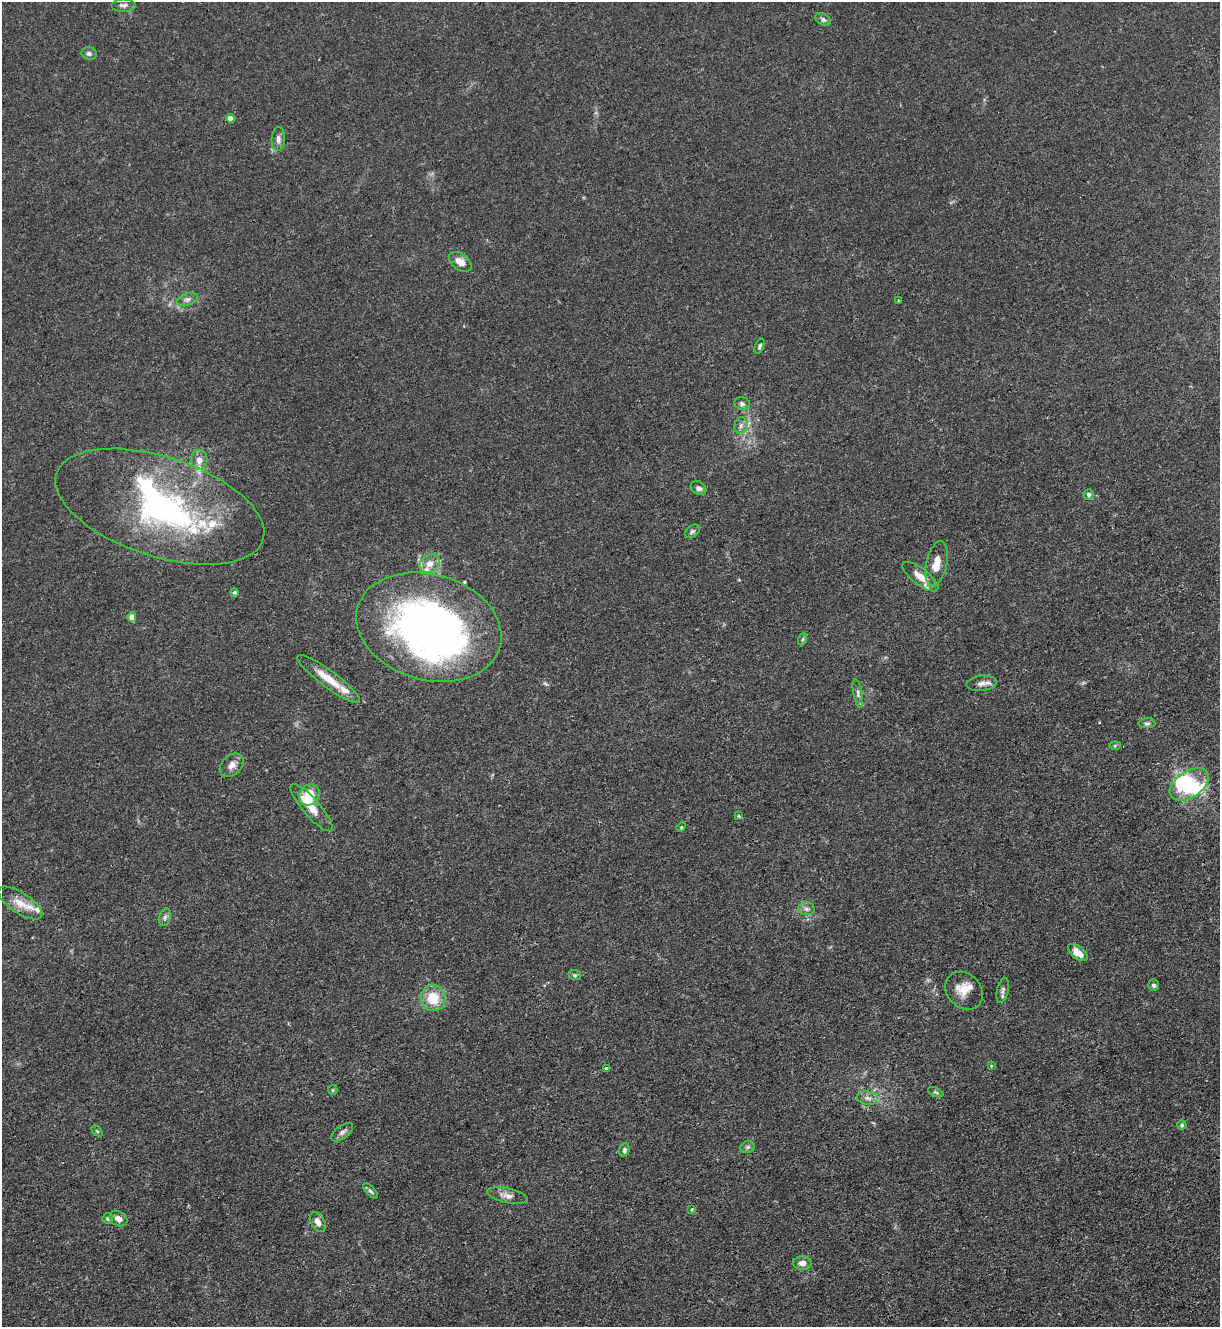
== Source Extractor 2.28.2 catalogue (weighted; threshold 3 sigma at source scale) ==
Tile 6 of 4 x 4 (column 2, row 2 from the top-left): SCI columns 1364-2581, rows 2653-3977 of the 5287 x 5305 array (HDU 1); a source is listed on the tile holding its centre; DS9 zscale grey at full resolution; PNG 1222 x 1329 px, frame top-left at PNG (2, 2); each listed source drawn as its Kron ellipse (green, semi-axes under 4 px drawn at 4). Shown black and unused: <1% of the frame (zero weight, under 3 of 4 exposures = <1% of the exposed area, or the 3 px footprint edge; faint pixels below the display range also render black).
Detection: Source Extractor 2.28.2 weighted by HDU 2 'WHT'; one run over the whole footprint, this tile lists its part. Background 0.0304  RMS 0.0027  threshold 0.012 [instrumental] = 3 sigma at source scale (4.5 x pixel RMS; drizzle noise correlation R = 1.50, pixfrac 1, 0.05/0.05 arcsec/px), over >= 5 px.
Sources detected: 74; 5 inside a brighter object's white glare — neither listed nor drawn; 9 inside a brighter listed object's ellipse — not listed separately; the other 60 listed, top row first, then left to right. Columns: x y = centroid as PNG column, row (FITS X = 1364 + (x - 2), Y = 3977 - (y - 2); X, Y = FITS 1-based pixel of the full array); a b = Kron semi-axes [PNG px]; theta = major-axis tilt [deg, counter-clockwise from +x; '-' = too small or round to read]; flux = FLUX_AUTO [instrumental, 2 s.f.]
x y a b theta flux
123 5 12 6 0 1.1
823 19 8 5 -29 0.71
89 53 8 6 -16 0.76
230 118 4 4 - 2
278 139 12 6 87 1.2
460 262 13 8 -36 2.6
187 300 11 6 18 0.96
898 301 3 2 - 0.44
759 346 8 4 69 0.53
742 404 8 6 -17 0.8
741 425 8 6 76 0.96
199 460 10 8 -90 1.9
699 488 8 6 -31 0.92
1089 494 5 5 - 0.73
160 507 108 50 -18 61
692 531 8 5 38 0.63
430 564 11 8 36 2.4
937 564 23 10 78 3.7
920 577 22 8 -38 3.8
234 592 4 4 - 0.46
132 617 4 4 - 2.8
429 627 74 53 -16 75
803 639 6 4 70 0.36
328 679 38 8 -37 5.8
982 683 15 7 5 1.5
858 694 15 4 -80 0.87
1147 723 8 5 1 0.56
1115 746 6 4 2 0.35
232 765 13 9 41 1.9
1189 784 22 13 33 9.8
310 795 11 9 53 6.6
312 808 30 8 -49 4.9
739 816 3 3 - 0.57
681 827 5 4 - 0.32
20 903 25 10 -33 3.9
806 909 8 6 -1 0.89
165 917 9 5 72 0.77
1078 952 11 6 -38 2.7
575 975 6 5 - 0.49
1154 985 6 5 - 0.67
1003 990 12 5 76 0.91
964 991 21 17 -45 4.2
433 998 13 12 - 7
991 1066 3 2 - 0.24
606 1068 3 3 - 0.74
333 1090 5 4 - 0.36
936 1092 8 4 -23 0.46
867 1098 10 6 -10 1.2
1182 1125 4 4 - 0.44
97 1131 6 4 -45 0.33
342 1132 13 6 37 1
747 1147 7 5 20 0.67
624 1150 7 5 74 0.63
371 1191 9 4 -45 0.64
507 1196 20 7 -13 1.8
692 1209 4 3 - 0.25
108 1218 5 5 - 0.46
119 1219 9 7 -33 1.6
318 1222 11 6 -59 1.6
802 1263 9 7 0 1.7